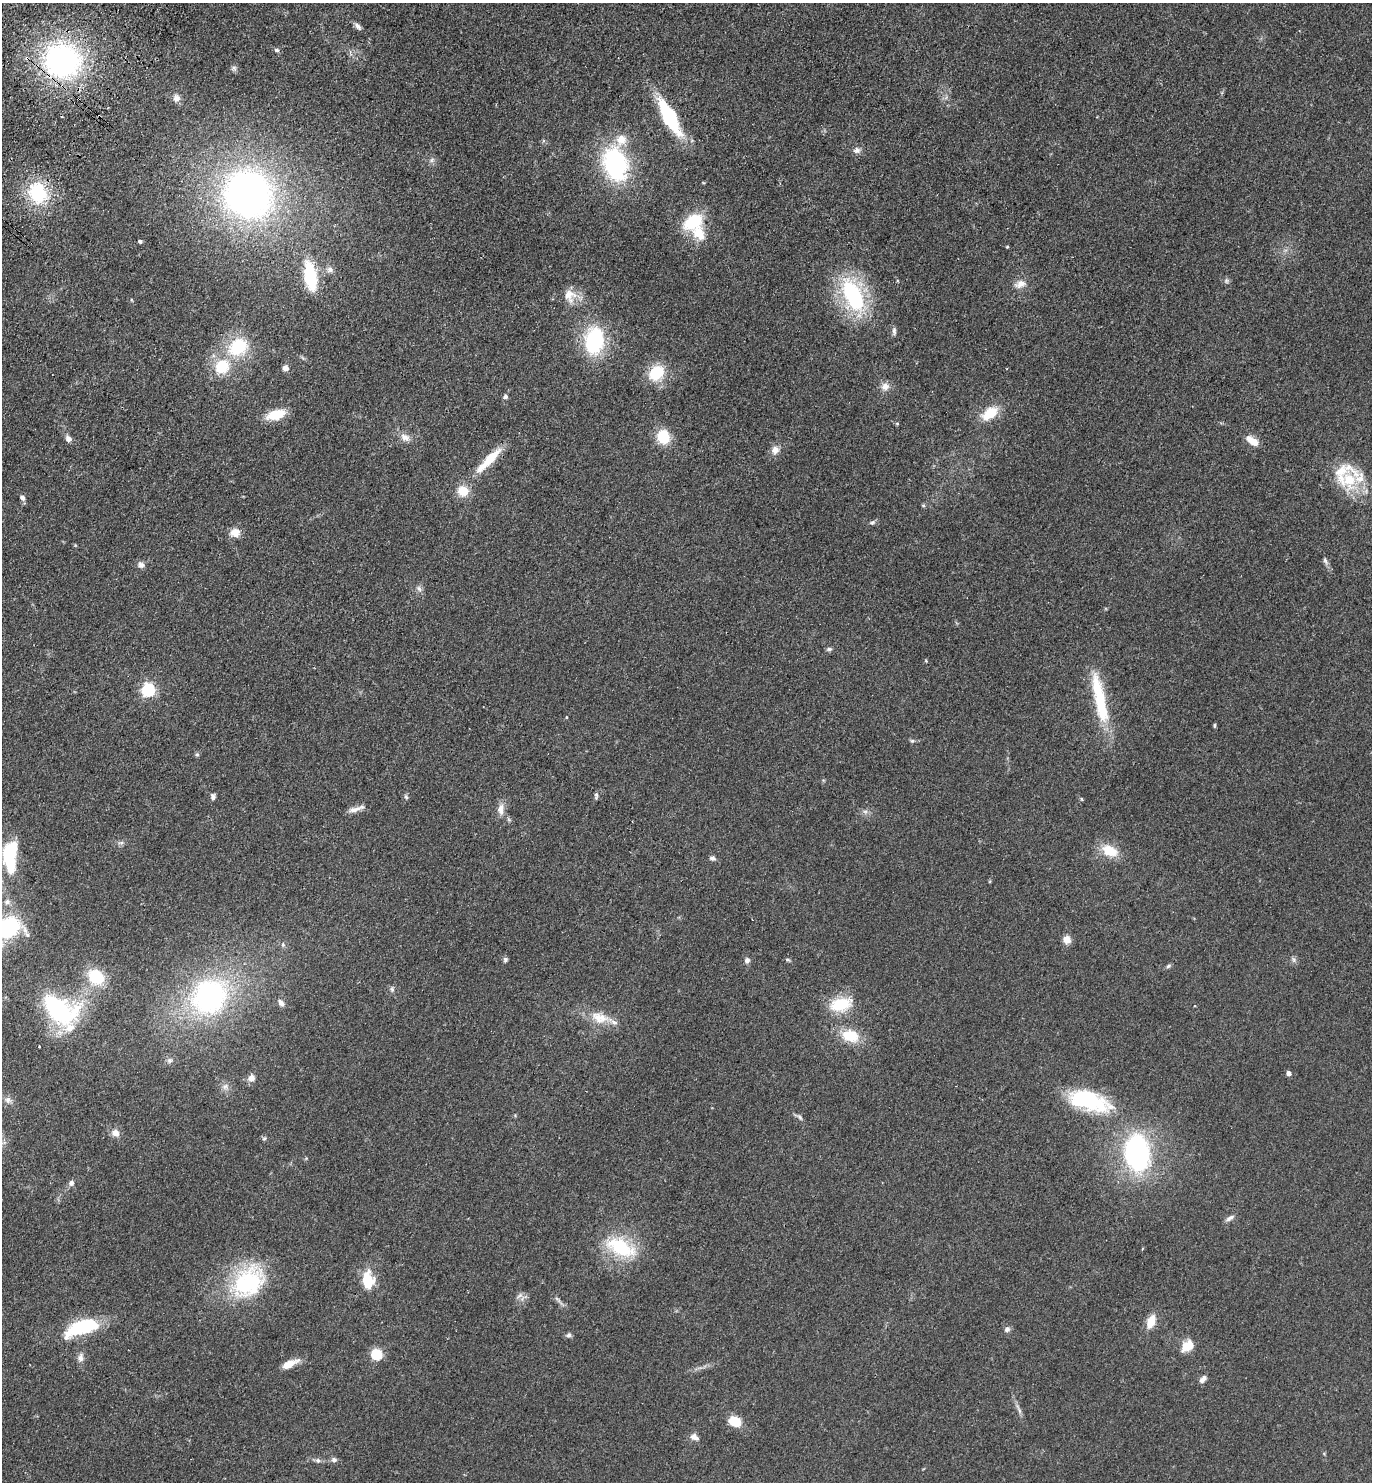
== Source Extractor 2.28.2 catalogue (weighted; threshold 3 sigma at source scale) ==
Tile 11 of 4 x 4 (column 3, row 3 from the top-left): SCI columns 2940-4309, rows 1517-2996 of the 6020 x 5993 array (HDU 1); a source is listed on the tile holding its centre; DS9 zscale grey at full resolution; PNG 1374 x 1484 px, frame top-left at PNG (2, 3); no overlay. Shown black and unused: <1% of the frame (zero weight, under 2 of 3 exposures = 3% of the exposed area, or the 3 px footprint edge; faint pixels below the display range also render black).
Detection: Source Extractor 2.28.2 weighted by HDU 2 'WHT'; one run over the whole footprint, this tile lists its part. Background 0.0949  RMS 0.009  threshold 0.0403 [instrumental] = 3 sigma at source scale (4.5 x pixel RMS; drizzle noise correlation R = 1.50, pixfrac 1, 0.05/0.05 arcsec/px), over >= 5 px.
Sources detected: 125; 1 too faint to see at this stretch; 1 inside a brighter object's white glare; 1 cosmic-ray / hot-pixel residue — not listed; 13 inside a brighter listed object's ellipse — not listed separately; the other 109 listed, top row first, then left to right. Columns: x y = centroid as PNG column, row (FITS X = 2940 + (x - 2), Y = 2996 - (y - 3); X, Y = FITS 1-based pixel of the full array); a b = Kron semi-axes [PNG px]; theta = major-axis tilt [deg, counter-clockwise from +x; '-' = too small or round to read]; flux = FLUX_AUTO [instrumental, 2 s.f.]
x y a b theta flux
358 26 11 6 -48 3.1
277 50 7 5 -15 2
62 61 32 30 -24 220
234 68 7 6 - 2.1
176 98 9 9 - 4.5
669 117 33 11 -61 80
857 150 9 8 - 3.5
432 160 7 4 71 1.8
615 164 30 20 -73 120
38 193 22 17 -71 55
248 194 50 46 -38 360
693 222 22 15 32 37
140 241 4 4 - 1.8
1007 247 4 4 - 0.81
330 269 9 8 - 3.6
310 276 23 9 -79 65
1226 281 7 5 -71 1.8
1020 284 16 9 18 7.2
570 296 19 17 -73 13
853 296 38 18 -65 95
894 331 11 5 -87 2.4
594 340 26 18 83 75
238 347 27 20 34 43
286 368 6 6 - 4.9
656 373 15 12 44 33
885 386 11 10 - 6
505 396 6 5 - 2.4
990 413 20 12 34 21
276 415 19 9 15 22
897 423 6 4 0 0.96
405 437 14 10 -27 6.5
663 437 14 12 -74 24
68 439 7 6 - 4.2
1253 441 16 8 -34 10
775 450 11 9 63 6.1
489 460 44 9 46 26
1349 479 26 19 -74 34
22 498 8 6 -63 2.7
923 505 6 4 -1 1.1
872 522 8 5 29 1.9
235 533 12 10 4 8.3
1325 561 10 5 -66 2.3
141 565 9 8 - 3.3
419 588 9 6 -50 2.7
829 649 8 5 0 1.7
148 690 6 6 - 170
1100 699 67 13 -78 55
566 717 4 3 - 0.62
1215 725 7 3 89 1.1
912 741 7 5 -1 1.7
197 754 6 5 - 1.3
596 795 8 4 -88 1.9
213 797 8 6 -77 2.7
406 797 8 5 -63 1.6
1081 799 5 3 - 0.74
354 809 20 6 15 5.7
501 809 15 8 87 6.8
121 843 9 4 13 2
1110 851 17 11 -26 21
10 856 37 16 88 52
712 858 8 6 -15 2.4
7 902 9 8 - 4
8 928 24 18 18 78
1067 939 10 9 - 6.3
283 945 7 5 72 1.8
505 960 7 5 88 2
747 960 7 6 - 3
787 960 7 4 -9 1.3
1294 960 8 5 -60 2
1168 966 8 5 28 1.6
96 977 17 14 -35 34
392 989 8 5 -89 2
209 997 42 37 52 170
281 1003 10 6 -49 3.4
840 1004 29 17 10 28
57 1009 32 19 -47 110
600 1018 27 14 -16 18
850 1036 18 13 -13 25
39 1046 3 2 - 1
1289 1073 4 4 - 5.5
251 1078 8 7 - 6
225 1087 9 7 73 3.5
8 1100 9 8 - 3.8
1089 1101 54 23 -17 74
800 1117 9 5 -52 2
115 1133 11 9 -40 5.8
264 1139 6 5 - 1.5
1137 1153 33 21 -83 170
71 1183 7 6 - 3.1
1230 1218 12 5 30 3.2
620 1247 35 19 -25 55
248 1282 46 32 44 84
368 1284 16 12 -1 12
520 1296 10 5 32 2.9
557 1299 12 4 -40 2.7
1151 1321 16 8 68 13
84 1327 29 12 14 68
1007 1329 8 7 - 2.8
569 1335 7 6 - 2.3
1187 1346 14 10 45 14
377 1354 5 5 - 77
80 1358 12 8 81 4.4
289 1364 19 7 26 11
1203 1379 10 6 47 4
1019 1410 9 4 -53 2.3
735 1421 12 9 -20 19
694 1437 13 8 -29 4.6
318 1460 7 6 - 2.2
334 1460 8 6 -3 2.5
Overlapping masked pixels (flux is a lower limit): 1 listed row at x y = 62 61
Isophote crosses this tile's border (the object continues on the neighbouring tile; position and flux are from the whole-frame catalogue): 1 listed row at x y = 8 928